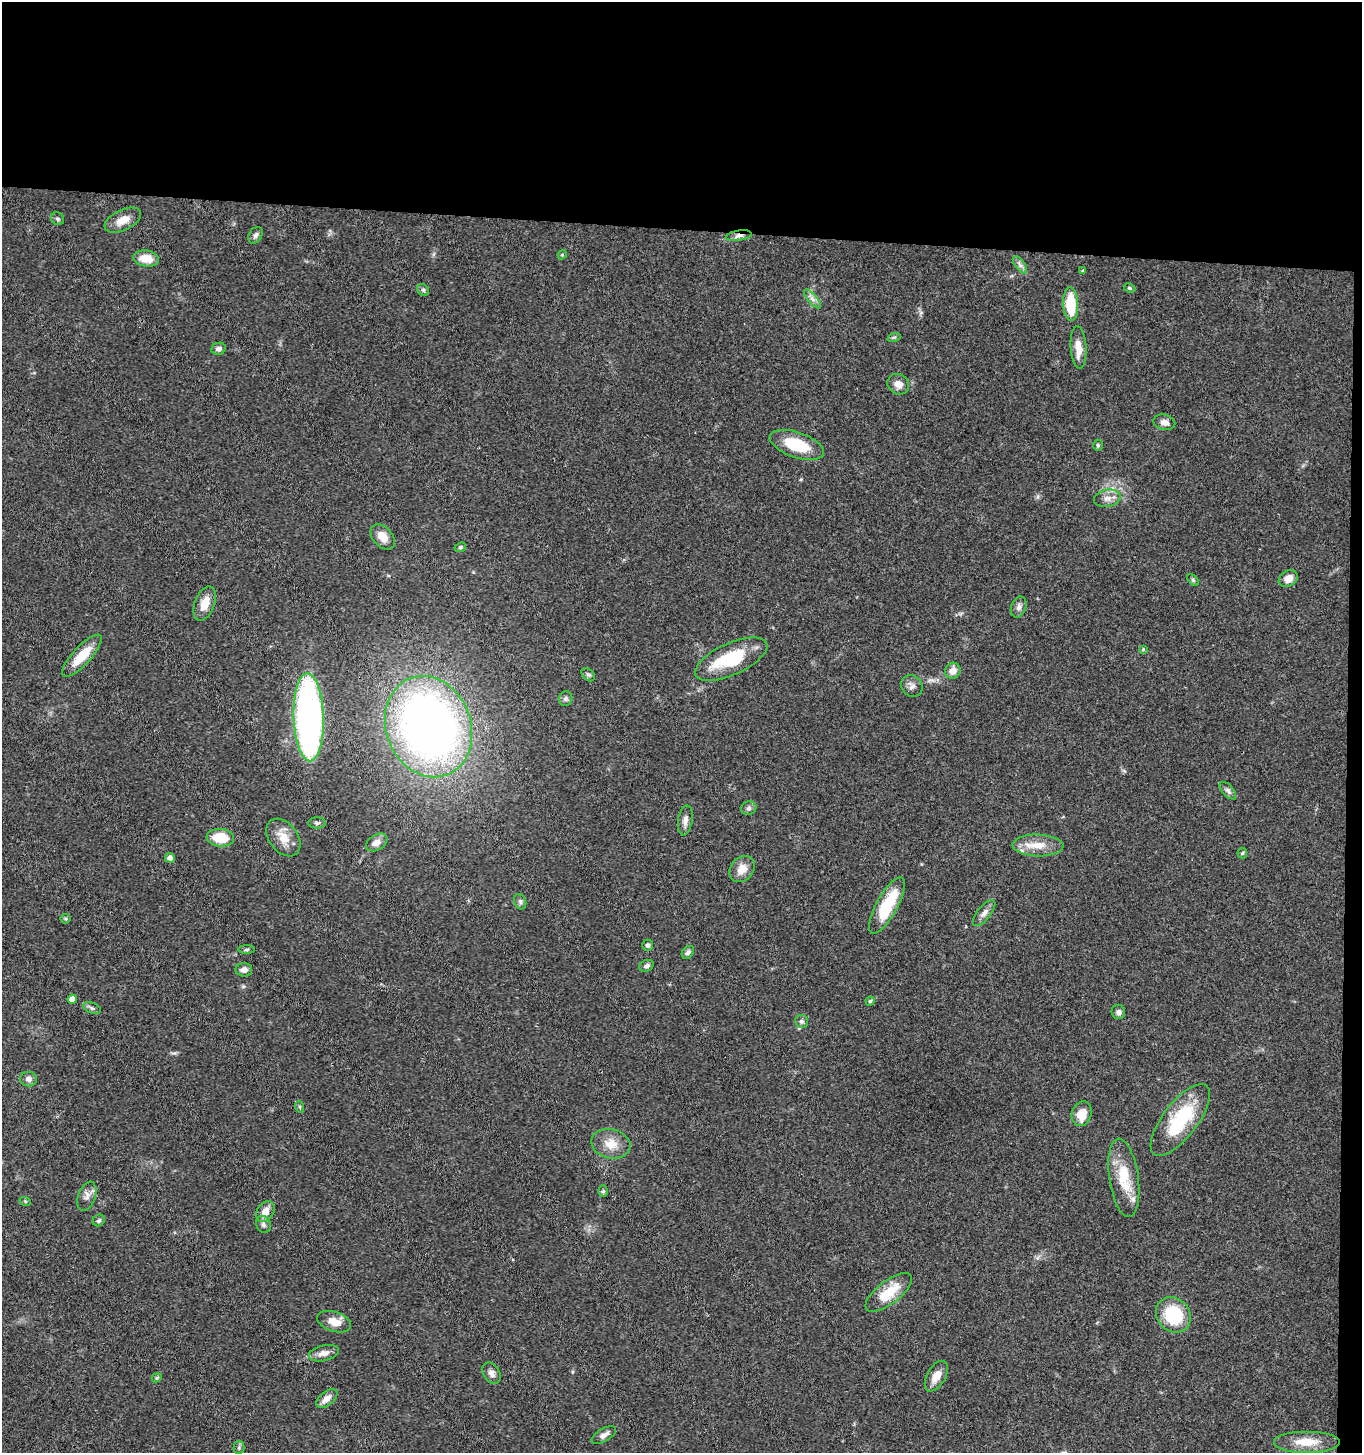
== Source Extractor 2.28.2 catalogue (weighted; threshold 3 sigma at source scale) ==
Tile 3 of 3 x 3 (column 3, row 1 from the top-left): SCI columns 2925-4284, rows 2909-4359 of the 4441 x 4368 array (HDU 1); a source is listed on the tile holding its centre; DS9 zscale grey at full resolution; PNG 1364 x 1455 px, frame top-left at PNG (2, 2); each listed source drawn as its Kron ellipse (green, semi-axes under 4 px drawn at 4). Shown black and unused: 17% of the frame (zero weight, under 3 of 4 exposures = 6% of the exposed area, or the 3 px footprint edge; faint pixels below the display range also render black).
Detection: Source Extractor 2.28.2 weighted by HDU 2 'WHT'; one run over the whole footprint, this tile lists its part. Background 0.0675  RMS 0.0053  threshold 0.0238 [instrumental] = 3 sigma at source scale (4.5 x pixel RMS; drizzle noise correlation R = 1.50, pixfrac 1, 0.05/0.05 arcsec/px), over >= 5 px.
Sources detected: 87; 4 inside a brighter listed object's ellipse — not listed separately; the other 83 listed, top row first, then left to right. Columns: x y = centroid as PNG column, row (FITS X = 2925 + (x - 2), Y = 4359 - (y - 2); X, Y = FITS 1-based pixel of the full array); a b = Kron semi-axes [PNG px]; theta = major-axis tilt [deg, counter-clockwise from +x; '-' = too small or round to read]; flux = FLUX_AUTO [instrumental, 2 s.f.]
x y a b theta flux
58 219 7 6 - 1.2
123 220 20 10 25 6.9
255 235 9 6 59 1.5
739 236 13 5 8 2.5
562 255 5 3 - 0.49
146 259 13 8 -8 8.4
1020 265 10 5 -54 1.9
1083 270 4 3 - 0.58
1130 288 6 4 -27 0.72
423 290 6 5 - 1
812 299 12 4 -50 2.2
1071 304 17 7 -87 20
894 337 6 4 18 0.78
1078 347 21 8 -86 5.8
219 349 7 6 - 2
898 384 11 10 - 4
1164 422 11 7 -14 3.2
797 445 28 12 -19 20
1098 445 5 4 - 0.87
1107 498 13 8 11 3.7
383 537 14 9 -48 5.8
460 547 6 4 22 0.71
1288 578 10 7 33 4.4
1193 580 7 4 -46 0.79
205 604 18 10 69 7.5
1019 607 11 7 72 2.2
1143 649 4 4 - 0.59
82 656 27 9 47 13
731 659 39 16 24 28
953 671 8 7 - 4.2
588 675 8 5 -46 1.1
912 686 11 10 - 2.7
566 699 7 6 - 1.3
309 717 44 15 -88 200
429 727 52 42 -69 350
1228 791 11 5 -48 1.7
749 808 7 7 - 1.4
685 820 15 7 81 3
317 823 9 5 0 1.2
220 838 14 9 -5 14
283 838 21 14 -52 8.3
377 842 11 7 31 3.1
1038 845 25 11 -2 8.9
1242 853 5 5 - 0.68
170 858 5 4 - 2.3
742 869 14 11 47 5.9
520 902 8 6 -69 1.3
887 905 31 10 61 24
984 913 16 6 51 2.8
66 919 5 5 - 0.83
647 945 5 5 - 1.2
247 950 8 4 1 0.85
688 952 7 5 48 1.4
647 966 8 5 24 1.5
244 970 8 6 1 3
72 999 4 4 - 4.6
870 1001 4 4 - 0.78
92 1008 9 5 -22 1.5
1118 1012 7 6 - 1.7
802 1021 6 6 - 1.3
29 1079 8 7 - 2.4
300 1107 6 3 -71 0.67
1082 1114 12 9 72 8.6
1180 1120 43 17 53 32
611 1144 20 14 -14 8.4
1124 1178 39 14 -82 18
603 1191 6 5 - 0.9
87 1196 15 8 70 3.3
25 1201 6 4 -18 0.66
265 1212 11 8 56 5.1
99 1220 6 5 - 1.1
263 1224 9 7 -67 1.8
889 1292 28 11 38 14
1173 1315 19 16 -47 29
334 1322 18 9 -19 6.2
324 1353 15 8 13 3.7
492 1373 11 8 -56 2.5
936 1376 17 9 60 5.6
157 1378 5 4 - 0.69
327 1399 12 7 39 4
604 1435 13 6 30 2.5
1306 1442 33 11 0 11
239 1448 6 5 - 0.98
Overlapping masked pixels (flux is a lower limit): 1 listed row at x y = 739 236